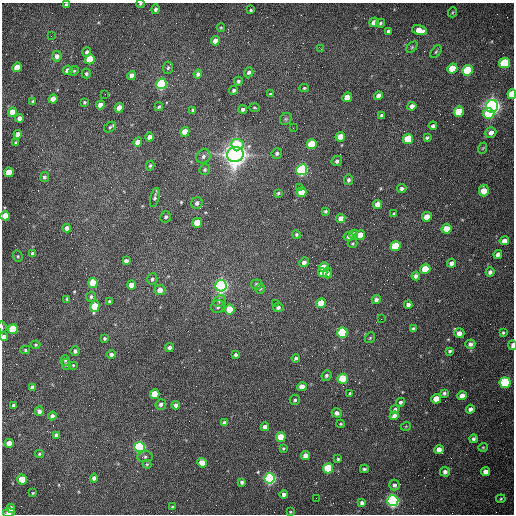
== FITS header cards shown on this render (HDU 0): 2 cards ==
NAXIS1  =                  512 /fastest changing axis
NAXIS2  =                  512 /next to fastest changing axis

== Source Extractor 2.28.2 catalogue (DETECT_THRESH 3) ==
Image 512 x 512 px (HDU 0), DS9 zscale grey, 1 PNG px = 1 image px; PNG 516 x 516 px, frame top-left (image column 1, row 512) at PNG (2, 3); each listed source drawn as its Kron ellipse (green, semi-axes under 4 px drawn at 4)
Background 1530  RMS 23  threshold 69.3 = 3 sigma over >= 5 px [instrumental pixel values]
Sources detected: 216; all 216 listed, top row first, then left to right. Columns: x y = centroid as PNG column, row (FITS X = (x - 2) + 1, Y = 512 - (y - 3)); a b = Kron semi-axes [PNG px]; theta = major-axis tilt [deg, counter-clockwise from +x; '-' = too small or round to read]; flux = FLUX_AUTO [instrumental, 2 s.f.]
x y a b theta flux
140 4 4 3 - 1.8e+03
66 5 3 3 - 2.2e+03
155 9 5 4 - 4.3e+03
251 10 3 3 - 1.8e+03
453 12 5 3 - 1.4e+03
374 22 5 4 - 1.1e+04
380 23 5 3 - 2.1e+03
221 28 4 3 - 1.4e+03
419 30 7 5 -13 1.9e+04
388 31 4 3 - 3.9e+03
51 36 3 2 - 1.4e+03
215 41 5 4 - 1.2e+04
412 47 6 4 46 2.2e+03
321 49 3 3 - 1.2e+03
87 52 5 4 - 4.4e+03
436 52 7 4 53 2.4e+03
57 56 5 5 - 8.6e+03
90 59 5 4 - 6.3e+04
505 63 5 5 - 1.4e+05
17 67 5 4 - 3.0e+04
168 68 6 5 - 2.6e+03
452 68 5 4 - 3.3e+04
68 70 5 4 - 1.1e+04
467 70 5 5 - 9.6e+04
74 71 5 4 - 2.0e+03
249 72 5 4 - 3.9e+03
86 74 5 4 - 2.9e+03
198 74 4 4 - 4.8e+03
132 75 4 4 - 1.0e+04
238 81 4 4 - 2.9e+03
161 84 5 5 - 2.6e+05
304 88 4 4 - 2.0e+03
233 90 4 4 - 2.8e+03
105 94 2 2 - 7.9e+02
270 94 4 3 - 1.9e+03
512 94 5 4 - 4.3e+04
378 96 4 4 - 7.4e+03
347 97 5 4 - 1.5e+04
53 99 4 4 - 1.8e+04
33 102 4 3 - 2.8e+03
84 102 4 4 - 2.0e+03
100 105 4 4 - 1.6e+04
412 106 4 4 - 6.8e+03
492 106 6 6 - 1.1e+06
159 107 4 3 - 2.3e+03
119 108 5 4 - 2.0e+04
255 108 5 2 - 1.6e+03
243 109 4 4 - 3.7e+03
193 110 4 3 - 3.1e+03
12 112 4 4 - 1.9e+04
459 112 5 5 - 5.5e+04
488 113 6 5 - 4.6e+04
382 116 4 4 - 4.7e+03
19 118 4 4 - 8.7e+03
286 119 6 5 - 2.7e+03
433 126 4 3 - 3.8e+03
110 127 6 5 - 3.0e+03
293 128 2 2 - 8.4e+02
185 132 5 4 - 2.6e+04
491 133 6 5 - 8.4e+03
18 134 4 4 - 1.1e+04
149 137 4 4 - 9.7e+03
340 137 5 4 - 2.3e+04
427 138 4 3 - 3.0e+03
408 139 5 5 - 6.1e+04
138 142 5 4 - 1.5e+04
16 143 3 3 - 3.2e+03
312 144 5 4 - 6.9e+04
237 145 6 6 - 5.4e+04
483 148 6 3 70 1.7e+03
277 153 5 5 - 3.4e+03
235 154 8 7 - 2.2e+06
203 156 7 6 - 5.0e+03
337 161 5 5 - 4.4e+03
150 166 5 4 - 2.2e+03
205 169 5 5 - 2.5e+03
302 170 5 5 - 3.5e+05
9 172 5 4 - 4.3e+04
44 177 5 4 - 4.2e+03
348 180 5 4 - 3.4e+03
299 187 2 2 - 1.1e+03
402 188 5 4 - 3.7e+03
484 191 6 5 - 2.2e+04
301 192 5 5 - 2.3e+04
278 193 3 3 - 2.0e+03
155 197 10 4 77 3.6e+03
197 203 6 5 - 4.9e+03
378 204 5 4 - 1.4e+04
325 211 4 4 - 2.6e+03
394 213 4 3 - 1.7e+03
5 216 4 4 - 2.4e+04
166 217 6 5 - 3.6e+03
427 217 5 4 - 1.8e+04
341 218 4 4 - 1.2e+04
197 223 5 4 - 3.4e+04
67 228 4 4 - 8.3e+03
446 229 5 4 - 2.6e+04
296 234 4 4 - 2.7e+03
354 234 5 4 - 7.1e+03
360 235 5 4 - 2.2e+04
349 236 5 4 - 4.6e+03
504 241 5 4 - 1.0e+04
352 243 5 3 - 1.6e+03
395 246 5 5 - 6.7e+04
32 253 4 4 - 2.8e+03
498 254 4 4 - 6.4e+03
18 256 6 4 -70 2.0e+03
126 261 4 4 - 5.8e+03
304 262 5 4 - 6.1e+03
452 263 4 4 - 5.8e+03
324 267 5 4 - 2.6e+04
425 269 5 4 - 4.8e+04
323 272 5 4 - 1.3e+04
490 272 4 4 - 3.8e+03
328 273 5 4 - 4.7e+03
416 276 4 4 - 5.2e+03
152 279 6 5 - 3.0e+03
93 283 5 4 - 4.4e+04
257 284 6 5 - 4.8e+03
131 285 4 4 - 1.5e+04
221 286 5 5 - 7.1e+05
260 289 5 4 - 2.0e+03
160 290 5 5 - 1.4e+04
91 297 5 5 - 3.6e+03
67 299 4 3 - 1.6e+03
376 300 4 4 - 4.8e+03
109 301 4 3 - 1.9e+03
219 301 7 5 22 3.7e+03
276 303 2 2 - 8.7e+02
321 303 5 4 - 2.9e+04
408 305 4 4 - 5.3e+03
95 306 6 4 75 4.2e+04
218 307 7 6 - 4.7e+03
278 307 5 5 - 4.5e+03
230 309 5 5 - 3.8e+04
381 319 2 2 - 8.4e+02
2 327 6 3 -73 1.6e+03
13 329 5 5 - 8.1e+04
413 329 4 3 - 2.8e+03
342 333 5 5 - 1.8e+05
459 333 5 5 - 9.3e+03
503 333 4 3 - 2.2e+03
4 337 4 4 - 6.1e+03
104 338 4 4 - 2.7e+03
370 338 6 4 46 2.1e+03
470 344 5 4 - 4.6e+03
36 345 4 3 - 1.8e+03
512 345 5 2 - 7.7e+03
169 348 4 4 - 5.6e+03
25 350 5 4 - 2.1e+03
75 351 5 4 - 3.9e+03
450 351 4 4 - 2.6e+03
111 355 4 4 - 5.8e+03
236 355 4 3 - 3.8e+03
296 358 4 4 - 3.5e+03
65 360 5 4 - 2.3e+03
66 364 5 4 - 2.8e+03
73 365 3 3 - 1.4e+03
326 375 5 5 - 3.6e+03
343 379 5 5 - 6.6e+04
505 383 5 5 - 1.6e+05
32 387 4 3 - 4.3e+03
302 387 5 4 - 1.7e+04
350 393 4 3 - 2.4e+03
444 393 4 3 - 3.0e+03
155 394 5 4 - 3.4e+04
462 396 5 4 - 1.2e+04
436 399 5 4 - 2.0e+04
295 400 5 5 - 2.8e+03
400 402 4 4 - 3.4e+03
161 404 5 5 - 4.6e+03
14 405 4 4 - 5.6e+03
176 405 4 4 - 6.3e+03
395 409 4 4 - 3.0e+03
470 409 4 4 - 4.9e+03
39 411 5 4 - 7.0e+03
337 413 5 4 - 7.1e+03
52 416 4 4 - 6.3e+03
394 416 4 4 - 6.5e+03
225 423 4 4 - 5.0e+03
340 424 4 4 - 1.7e+03
406 426 5 3 - 1.3e+03
265 427 4 4 - 7.6e+03
56 435 4 4 - 5.0e+03
281 437 5 5 - 3.2e+04
473 439 4 3 - 3.3e+03
9 443 4 4 - 1.4e+04
140 447 5 5 - 3.6e+05
483 447 5 4 - 1.7e+03
283 448 3 3 - 2.2e+03
439 450 4 4 - 1.2e+04
39 454 4 4 - 1.8e+03
306 455 4 4 - 1.0e+04
145 457 8 5 2 3.3e+03
338 459 4 4 - 1.9e+03
202 463 4 4 - 2.3e+04
147 464 4 4 - 1.7e+03
328 468 5 5 - 1.1e+05
364 469 4 3 - 2.5e+03
445 472 5 5 - 6.0e+03
486 472 4 4 - 1.0e+04
94 478 4 4 - 5.9e+03
270 478 5 5 - 4.3e+05
22 480 5 4 - 4.9e+04
242 482 4 4 - 3.6e+03
394 485 5 5 - 4.3e+03
33 493 3 3 - 1.5e+03
284 494 4 4 - 5.9e+03
316 498 2 2 - 3.2e+03
501 499 5 3 - 1.8e+03
393 501 5 5 - 5.7e+05
362 503 4 4 - 4.6e+03
172 507 3 3 - 1.1e+03
11 509 4 4 - 1.6e+04
290 512 4 3 - 1.3e+03
9 513 6 4 6 1.8e+04
At the frame edge (FLAGS 8, measured only in part): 8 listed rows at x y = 140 4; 66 5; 512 94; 5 216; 2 327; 4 337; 512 345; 9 513